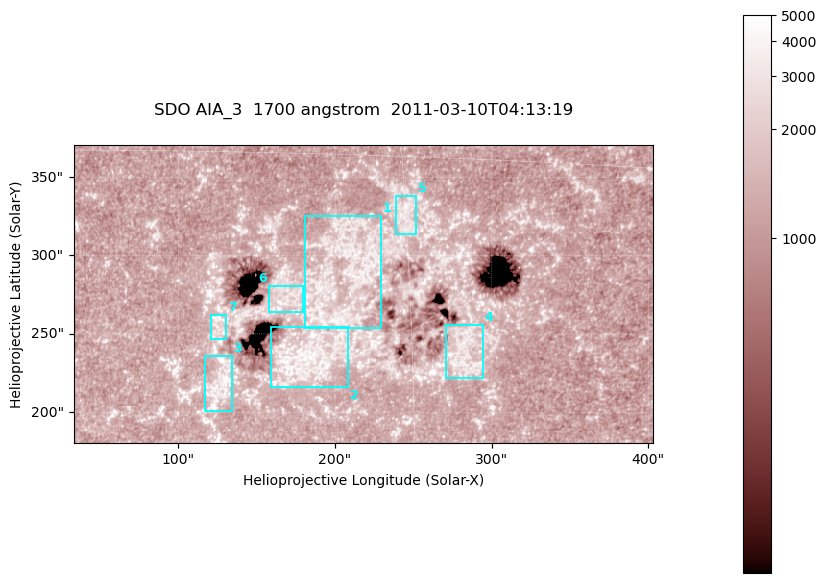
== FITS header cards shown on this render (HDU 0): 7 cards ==
TELESCOP= 'SDO     '           /
INSTRUME= 'AIA_3   '           /
WAVELNTH=                 1700 /
WAVEUNIT= 'angstrom'           /
DATE-OBS= '2011-03-10T04:13:19.712' /
CTYPE1  = 'HPLN-TAN'           /
CTYPE2  = 'HPLT-TAN'           /

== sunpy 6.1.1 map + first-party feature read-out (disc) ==
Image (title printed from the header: SDO AIA_3  1700 angstrom  2011-03-10T04:13:19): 603 x 310 px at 0.613 arcsec/px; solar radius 966 arcsec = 1576 px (partial field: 2.4% of the solar disc is inside the frame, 100% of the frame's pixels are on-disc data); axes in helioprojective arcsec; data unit not stated in the header (colour bar unlabelled)
Pointing: header CRPIX1/2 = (2053.97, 2042.58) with CRVAL1/2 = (0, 0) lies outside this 603 x 310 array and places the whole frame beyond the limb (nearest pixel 1.43 R_sun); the SolarSoft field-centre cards XCEN/YCEN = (217.9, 275.5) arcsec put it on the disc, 1929 arcsec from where CRPIX/CRVAL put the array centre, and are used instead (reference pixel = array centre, CRVAL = XCEN/YCEN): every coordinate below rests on XCEN/YCEN
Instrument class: DISC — disc imager (sunpy class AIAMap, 1700 A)
Bright regions (active regions / flare kernels): reference = the on-disc median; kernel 5 px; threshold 5 sigma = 1485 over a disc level ~1225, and >= 1.15x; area >= 186 px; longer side >= 4 px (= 2.5 arcsec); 7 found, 7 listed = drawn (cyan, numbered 1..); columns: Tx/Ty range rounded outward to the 2 arcsec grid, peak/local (2 s.f.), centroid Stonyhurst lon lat
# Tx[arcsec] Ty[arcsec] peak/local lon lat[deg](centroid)
1 180..230 254..326 3.1 +12 +10
2 158..210 216..256 3.7 +11 +7
3 116..136 200..236 4.2 +8 +6
4 270..294 220..256 3.6 +17 +7
5 238..252 314..338 3.2 +15 +13
6 156..180 264..282 3.7 +10 +9
7 120..132 246..262 3.3 +7 +8